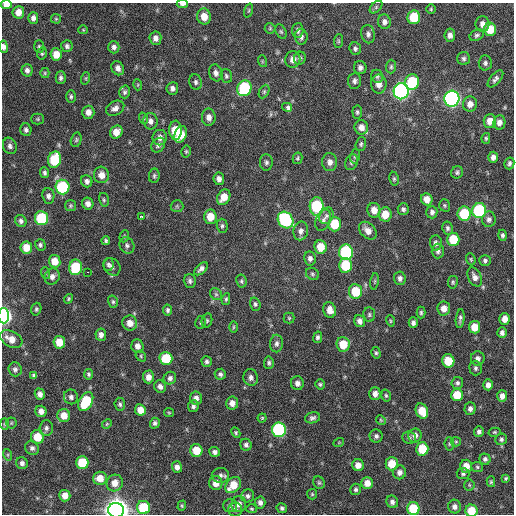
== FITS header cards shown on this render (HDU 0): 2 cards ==
NAXIS1  =                  512 / Axis length
NAXIS2  =                  512 / Axis length

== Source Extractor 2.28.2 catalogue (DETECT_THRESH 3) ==
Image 512 x 512 px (HDU 0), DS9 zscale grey, 1 PNG px = 1 image px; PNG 516 x 516 px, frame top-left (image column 1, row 512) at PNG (2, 3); each listed source drawn as its Kron ellipse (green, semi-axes under 4 px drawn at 4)
Background 417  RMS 12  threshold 35.3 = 3 sigma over >= 5 px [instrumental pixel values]
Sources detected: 287; all 287 listed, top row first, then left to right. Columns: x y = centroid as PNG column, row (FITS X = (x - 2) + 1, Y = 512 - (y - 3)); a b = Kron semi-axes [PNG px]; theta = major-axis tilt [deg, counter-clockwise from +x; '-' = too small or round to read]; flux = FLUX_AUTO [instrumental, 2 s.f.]
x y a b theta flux
6 4 5 4 - 6.7e+03
182 4 6 4 3 2.5e+03
376 7 7 4 46 1.7e+03
431 9 5 5 - 1.0e+03
249 10 7 3 71 8.9e+02
18 12 6 6 - 6.2e+03
204 16 8 7 - 8.8e+03
414 17 7 6 - 2.7e+04
33 18 6 5 - 2.9e+03
56 19 5 5 - 9.3e+02
384 22 7 6 - 3.4e+03
482 24 8 7 - 4.5e+03
270 28 5 5 - 1.0e+03
490 29 7 6 - 1.5e+04
83 30 4 4 - 7.8e+02
298 30 7 5 88 2.6e+03
281 32 7 5 -62 1.3e+03
368 34 9 6 -78 2.9e+03
450 35 6 5 - 3.6e+03
477 35 7 5 26 1.8e+03
301 37 8 6 -85 2.6e+03
155 38 7 6 - 3.7e+03
338 41 7 4 84 1.2e+03
67 46 6 5 - 2.0e+03
3 47 6 4 -83 3.0e+03
39 47 6 5 - 1.4e+03
114 47 6 5 - 2.5e+03
355 49 6 5 - 2.0e+03
42 53 6 5 - 1.4e+03
56 54 6 5 - 1.1e+04
300 58 6 5 - 1.8e+03
464 58 6 6 - 2.1e+03
293 59 8 7 - 5.3e+03
262 61 6 3 -72 8.9e+02
485 63 7 6 - 2.3e+03
360 67 6 6 - 2.9e+03
391 67 7 5 88 1.5e+03
118 68 7 6 - 3.6e+03
27 70 6 5 - 2.7e+03
45 73 5 4 - 9.9e+02
216 73 8 6 -72 3.6e+03
226 76 7 5 -73 1.8e+03
377 76 6 6 - 1.7e+03
61 78 6 5 - 2.1e+03
86 78 6 4 72 9.7e+02
495 79 10 5 49 2.6e+03
354 81 8 6 85 2.6e+03
196 82 8 6 -78 2.1e+03
412 82 8 7 - 4.0e+04
379 84 9 7 -90 6.2e+03
138 85 5 3 - 7.8e+02
172 88 6 6 - 3.1e+03
244 88 8 7 - 6.4e+04
401 91 8 7 - 2.8e+05
125 92 6 5 - 1.8e+03
264 92 7 4 64 1.4e+03
71 97 6 4 90 1.5e+03
452 99 8 7 - 2.7e+05
470 104 7 7 - 5.3e+03
287 107 5 4 - 4.9e+03
115 108 10 7 29 3.6e+03
88 112 6 6 - 5.1e+03
357 112 6 5 - 1.5e+03
209 117 8 7 - 4.1e+03
143 118 6 3 -71 1.0e+03
38 119 6 5 - 1.1e+03
151 121 8 7 - 3.8e+03
490 121 7 6 - 7.4e+03
499 122 7 6 - 4.2e+03
361 127 7 7 - 5.9e+03
26 130 6 5 - 2.3e+03
175 130 9 6 -88 1.9e+04
116 132 7 6 - 7.7e+03
181 134 8 6 69 1.4e+04
160 138 8 7 - 4.4e+03
486 138 5 4 - 1.2e+03
76 140 7 5 75 1.5e+03
361 144 7 5 72 1.5e+03
158 145 8 6 53 2.5e+03
10 146 8 6 -70 2.9e+03
186 151 6 4 76 1.2e+03
355 156 7 5 79 1.4e+03
493 157 5 5 - 3.3e+03
298 158 6 5 - 1.2e+03
54 160 8 6 74 3.7e+04
266 162 8 6 -88 2.0e+03
330 162 9 7 -87 4.5e+03
352 162 8 6 68 2.0e+03
509 163 6 5 - 1.9e+03
457 172 6 6 - 1.8e+03
45 173 5 4 - 1.9e+03
101 175 8 7 - 6.2e+03
154 176 7 5 82 1.6e+03
219 179 6 5 - 3.4e+03
394 179 7 4 -81 1.4e+03
87 181 6 5 - 2.5e+03
62 187 7 7 - 5.7e+04
48 196 8 6 -85 2.8e+03
224 197 8 6 59 1.0e+04
427 199 6 5 - 6.3e+03
104 200 7 5 -76 1.3e+03
88 204 6 5 - 3.6e+03
445 205 6 5 - 1.2e+03
70 206 5 5 - 1.3e+03
177 206 6 6 - 1.4e+03
317 206 9 7 -87 5.5e+04
403 209 6 5 - 2.0e+03
374 210 7 6 - 6.6e+03
479 211 7 7 - 8.0e+04
432 212 6 5 - 2.4e+03
385 214 7 6 - 1.3e+04
464 214 7 6 - 3.3e+04
141 216 3 2 - 1.9e+04
326 216 8 6 63 2.7e+03
210 217 7 6 - 1.1e+04
42 218 7 6 - 4.6e+04
489 219 8 7 - 2.7e+03
285 220 9 7 -53 7.9e+04
323 220 11 7 67 3.2e+03
21 221 6 5 - 2.3e+03
335 224 7 6 - 2.2e+04
222 226 7 5 -88 1.7e+03
447 228 6 5 - 2.0e+03
301 231 9 7 79 3.5e+03
368 231 10 7 -44 5.7e+03
502 235 5 4 - 1.9e+03
124 236 6 4 70 1.1e+03
453 239 7 6 - 2.2e+04
106 241 4 3 - 1.3e+03
436 243 7 6 - 2.9e+03
40 245 6 5 - 1.6e+03
127 245 8 7 - 2.4e+03
321 247 7 6 - 1.4e+04
26 248 6 6 - 1.0e+04
438 251 7 6 - 2.5e+03
346 252 8 7 - 8.2e+04
310 258 7 6 - 2.7e+03
471 259 6 4 -70 1.1e+03
55 261 6 6 - 9.9e+03
485 261 6 5 - 1.8e+03
108 264 6 5 - 2.0e+03
346 265 7 6 - 3.3e+04
76 267 8 6 80 3.5e+04
112 267 9 7 -48 2.8e+03
201 269 8 5 44 3.0e+03
88 272 3 2 - 3.8e+03
45 273 6 4 -71 1.0e+03
312 274 7 5 -36 1.5e+03
52 276 8 7 - 3.7e+03
475 277 10 6 -63 4.2e+03
400 278 7 6 - 2.6e+03
190 281 7 6 - 2.2e+03
241 281 6 5 - 1.5e+03
374 281 8 4 81 1.1e+03
453 282 6 5 - 1.3e+03
356 291 7 6 - 2.4e+04
216 294 6 5 - 1.6e+03
69 299 5 4 - 1.1e+03
226 299 6 4 80 1.3e+03
113 302 6 5 - 1.4e+03
255 304 7 5 -72 1.6e+03
36 309 6 5 - 1.5e+03
444 309 7 6 - 6.2e+03
167 310 5 4 - 1.7e+03
330 310 8 6 -76 6.8e+03
421 313 6 4 -90 1.5e+03
369 315 7 6 - 1.6e+03
4 316 7 5 -89 2.4e+05
289 318 5 5 - 1.0e+03
460 319 9 4 83 2.0e+03
505 319 6 5 - 6.9e+03
207 320 7 5 77 1.4e+03
360 321 6 5 - 3.7e+03
390 321 6 3 -73 9.4e+02
200 322 6 5 - 1.4e+03
130 323 7 7 - 6.7e+03
413 323 5 4 - 2.7e+03
233 327 5 3 - 9.1e+02
475 327 6 6 - 1.2e+04
502 333 5 4 - 2.5e+03
101 335 6 5 - 3.7e+03
318 337 5 4 - 1.8e+03
11 339 12 7 -29 9.1e+03
59 342 6 6 - 1.4e+04
277 344 9 6 88 2.7e+03
343 344 7 7 - 1.6e+04
137 346 7 6 - 4.8e+03
376 353 6 4 -75 1.4e+03
141 356 6 4 -51 1.2e+03
166 358 6 6 - 2.7e+04
478 358 7 6 - 3.6e+03
207 361 5 5 - 1.9e+03
448 361 6 6 - 2.0e+04
269 363 6 5 - 1.8e+03
475 368 7 6 - 2.0e+03
15 369 7 6 - 2.5e+03
88 374 5 4 - 1.6e+03
220 374 5 5 - 2.0e+03
34 375 4 4 - 1.6e+03
148 377 6 5 - 5.7e+03
170 378 6 6 - 2.5e+03
251 378 8 7 - 3.2e+03
297 383 7 6 - 3.7e+03
457 383 6 6 - 1.8e+03
320 384 5 4 - 1.2e+03
488 385 5 5 - 3.7e+03
160 387 6 6 - 3.3e+03
40 394 5 5 - 3.3e+03
375 394 6 5 - 4.3e+03
457 395 6 6 - 1.7e+04
386 396 6 4 -74 1.3e+03
502 396 6 5 - 4.4e+03
71 397 7 7 - 2.6e+03
196 398 6 6 - 4.0e+03
86 402 10 6 60 3.5e+04
232 403 6 6 - 5.2e+03
120 404 6 5 - 1.7e+03
193 406 6 5 - 2.3e+03
470 409 6 5 - 3.0e+03
140 410 6 5 - 7.8e+03
41 411 6 5 - 4.4e+03
422 411 8 6 -68 1.6e+04
169 413 5 4 - 8.8e+02
64 415 6 6 - 9.5e+03
262 418 4 4 - 9.3e+02
312 418 7 5 16 2.2e+03
381 420 5 4 - 1.0e+03
11 423 5 5 - 1.2e+03
155 423 5 5 - 1.9e+03
4 424 6 4 -88 1.0e+03
107 424 5 4 - 9.1e+02
46 428 7 6 - 2.4e+03
279 430 7 7 - 1.1e+05
479 432 5 5 - 2.3e+03
495 432 6 4 13 1.1e+03
236 433 5 4 - 1.2e+03
415 435 7 6 - 3.7e+03
376 436 6 6 - 2.2e+03
37 437 7 6 - 1.6e+04
409 438 7 6 - 1.7e+03
501 439 6 5 - 1.8e+03
339 442 5 3 - 6.6e+02
456 442 5 4 - 1.0e+03
449 444 7 5 -84 1.2e+03
246 445 6 5 - 2.0e+03
32 448 7 6 - 2.5e+03
422 449 6 6 - 2.3e+04
196 450 6 6 - 1.7e+04
215 452 5 5 - 2.3e+03
8 455 6 4 -72 1.0e+03
485 459 5 5 - 2.1e+03
22 463 6 5 - 2.7e+03
82 463 6 6 - 2.7e+04
392 464 6 6 - 1.5e+04
358 465 6 6 - 6.0e+03
466 466 6 6 - 9.0e+03
177 467 5 5 - 3.6e+03
477 467 6 5 - 1.3e+03
399 472 7 6 - 3.7e+03
463 473 6 5 - 1.9e+03
220 475 8 7 - 2.5e+03
100 478 7 6 - 9.6e+03
506 478 4 3 - 1.1e+03
491 482 5 4 - 1.1e+03
115 483 8 8 - 6.9e+03
216 483 7 6 - 7.4e+03
319 483 6 5 - 1.4e+03
367 483 6 6 - 6.8e+03
233 485 9 6 47 1.5e+04
469 485 5 5 - 1.1e+03
356 489 6 5 - 1.7e+03
312 494 5 5 - 1.1e+03
65 496 6 5 - 7.5e+03
248 496 7 6 - 2.2e+03
392 502 6 5 - 2.9e+03
260 503 6 5 - 3.1e+03
239 504 8 7 - 4.9e+03
230 505 7 6 - 2.1e+03
182 506 5 4 - 1.0e+03
143 507 7 6 - 2.9e+04
454 507 7 6 - 3.8e+03
282 508 5 5 - 1.7e+03
235 509 7 7 - 2.5e+03
251 509 6 4 -3 1.0e+03
413 509 6 6 - 3.1e+04
116 510 8 7 - 1.1e+06
471 511 6 6 - 1.6e+04
At the frame edge (FLAGS 8, measured only in part): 6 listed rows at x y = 6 4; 182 4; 3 47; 4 316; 116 510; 471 511